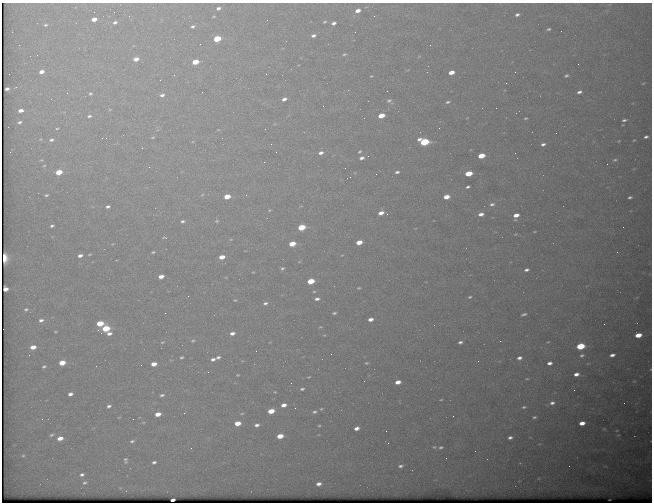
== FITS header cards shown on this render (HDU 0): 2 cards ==
NAXIS1  =                  650 / Width of table row in bytes
NAXIS2  =                  500 / Number of rows in table

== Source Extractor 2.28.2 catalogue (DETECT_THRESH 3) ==
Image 650 x 500 px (HDU 0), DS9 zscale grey, 1 PNG px = 1 image px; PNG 654 x 504 px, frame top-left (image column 1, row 500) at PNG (2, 3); no overlay
Background 623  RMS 3.2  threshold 9.45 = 3 sigma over >= 5 px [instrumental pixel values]
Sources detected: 185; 1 with non-positive FLUX_AUTO (blend fragments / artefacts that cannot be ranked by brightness) is not listed; the other 184 listed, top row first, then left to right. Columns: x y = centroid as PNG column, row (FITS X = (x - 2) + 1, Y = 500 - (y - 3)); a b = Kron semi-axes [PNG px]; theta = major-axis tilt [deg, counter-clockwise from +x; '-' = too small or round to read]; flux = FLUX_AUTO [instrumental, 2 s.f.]
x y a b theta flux
218 8 4 3 - 480
358 11 5 3 - 1300
517 15 4 3 - 470
94 19 5 4 - 1600
115 22 6 4 23 510
325 22 3 2 - 220
334 23 4 3 - 590
45 25 5 3 - 270
193 26 3 3 - 350
549 29 4 2 - 270
313 35 5 4 - 600
217 39 5 4 - 6900
200 44 2 2 - 96
19 45 2 2 - 120
430 45 2 2 - 210
344 54 6 4 20 310
419 56 5 3 - 190
136 59 5 4 - 1500
195 62 5 4 - 3900
41 72 5 4 - 1200
451 72 5 4 - 2000
266 74 3 2 - 220
371 76 5 4 - 270
566 76 6 4 28 400
7 89 4 3 - 580
579 92 6 4 20 700
67 93 2 2 - 120
90 94 4 4 - 280
162 95 6 5 - 680
284 99 5 3 - 750
389 101 11 8 -25 990
448 102 5 3 - 350
323 106 3 2 - 210
21 111 5 3 - 1200
89 116 5 3 - 370
381 116 5 4 - 3800
525 118 3 2 - 220
624 120 4 3 - 380
20 122 4 3 - 350
57 128 4 2 - 200
439 128 2 2 - 110
153 137 6 4 18 240
646 137 4 3 - 410
106 138 2 2 - 110
51 140 5 4 - 460
634 140 3 2 - 150
424 142 7 4 -6 17000
543 144 4 3 - 510
142 148 2 2 - 910
360 151 5 4 - 290
10 152 2 2 - 93
321 153 6 4 25 740
368 156 3 3 - 88
481 156 5 4 - 4500
361 158 5 4 - 700
41 160 4 4 - 210
615 160 5 3 - 280
607 164 2 2 - 310
44 166 5 3 - 200
345 168 2 2 - 85
59 172 5 4 - 4000
397 172 4 3 - 440
469 174 5 4 - 5200
468 187 4 3 - 400
46 195 5 4 - 350
202 195 5 3 - 160
246 195 3 2 - 180
227 197 5 4 - 3300
446 197 5 4 - 2400
630 197 4 3 - 400
492 204 7 5 9 650
108 207 5 4 - 520
269 210 4 4 - 220
381 213 5 3 - 1300
481 214 6 5 - 1200
516 215 5 4 - 1700
182 221 3 3 - 360
217 221 5 4 - 220
52 226 5 4 - 440
301 227 5 4 - 7100
623 227 2 2 - 370
165 238 5 2 - 180
231 239 5 3 - 170
359 242 5 4 - 2200
292 244 5 4 - 3600
153 252 3 3 - 220
89 254 5 3 - 190
80 255 5 4 - 810
222 257 5 4 - 2100
282 268 4 4 - 340
526 270 5 3 - 530
161 276 5 4 - 1600
226 277 6 3 18 190
311 281 5 4 - 5200
359 288 3 2 - 200
5 289 4 4 - 500
314 291 4 3 - 160
470 297 5 4 - 340
317 299 4 3 - 580
235 300 4 4 - 250
265 303 6 4 15 510
26 309 6 4 23 360
165 313 2 2 - 120
334 313 4 3 - 310
524 314 6 3 18 410
370 319 5 3 - 1000
41 320 6 4 13 660
100 323 5 4 - 4800
604 324 2 2 - 410
320 327 5 3 - 170
106 328 5 4 - 7800
55 332 4 2 - 180
232 333 6 4 11 900
109 334 6 4 4 870
638 335 5 4 - 3000
193 341 5 4 - 330
500 341 2 2 - 110
162 342 6 4 19 290
460 342 4 3 - 470
580 346 6 4 10 10000
33 347 5 4 - 2100
331 354 2 2 - 300
582 355 6 4 28 440
612 355 5 3 - 820
181 357 5 4 - 350
218 357 6 4 24 520
519 358 5 4 - 690
213 359 5 4 - 630
478 361 3 2 - 350
62 363 5 4 - 3300
366 363 4 3 - 230
549 363 5 3 - 820
154 364 5 4 - 1800
44 366 4 3 - 310
208 372 2 2 - 140
576 374 5 4 - 1000
238 375 3 2 - 190
309 377 3 2 - 180
527 379 5 3 - 230
398 382 5 4 - 1500
291 383 3 2 - 150
302 389 5 3 - 350
574 390 2 2 - 110
275 392 3 2 - 150
70 394 5 4 - 780
162 395 7 4 14 510
441 400 3 2 - 160
552 403 8 6 12 920
284 405 5 4 - 1200
109 406 6 5 - 570
524 407 6 4 10 400
321 409 4 3 - 200
271 411 5 4 - 3500
314 412 5 4 - 380
184 413 3 2 - 180
158 414 5 4 - 2100
453 416 2 2 - 110
119 417 5 3 - 150
534 417 6 4 3 380
42 419 3 2 - 280
133 419 2 2 - 230
143 422 6 3 0 220
237 423 5 4 - 2500
582 423 5 4 - 1700
257 425 5 4 - 650
319 426 4 2 - 190
356 428 5 4 - 990
386 431 2 2 - 530
51 435 6 4 18 350
280 436 5 4 - 3000
510 437 4 3 - 560
60 438 6 4 16 1700
132 441 6 3 15 360
434 447 4 4 - 250
441 447 4 3 - 320
475 451 2 2 - 410
23 456 5 4 - 250
126 460 5 3 - 390
154 462 4 3 - 450
400 466 6 3 9 450
82 475 4 3 - 470
84 483 5 3 - 310
319 484 6 4 11 1000
173 500 4 3 - 640
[1 non-positive-flux detection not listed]